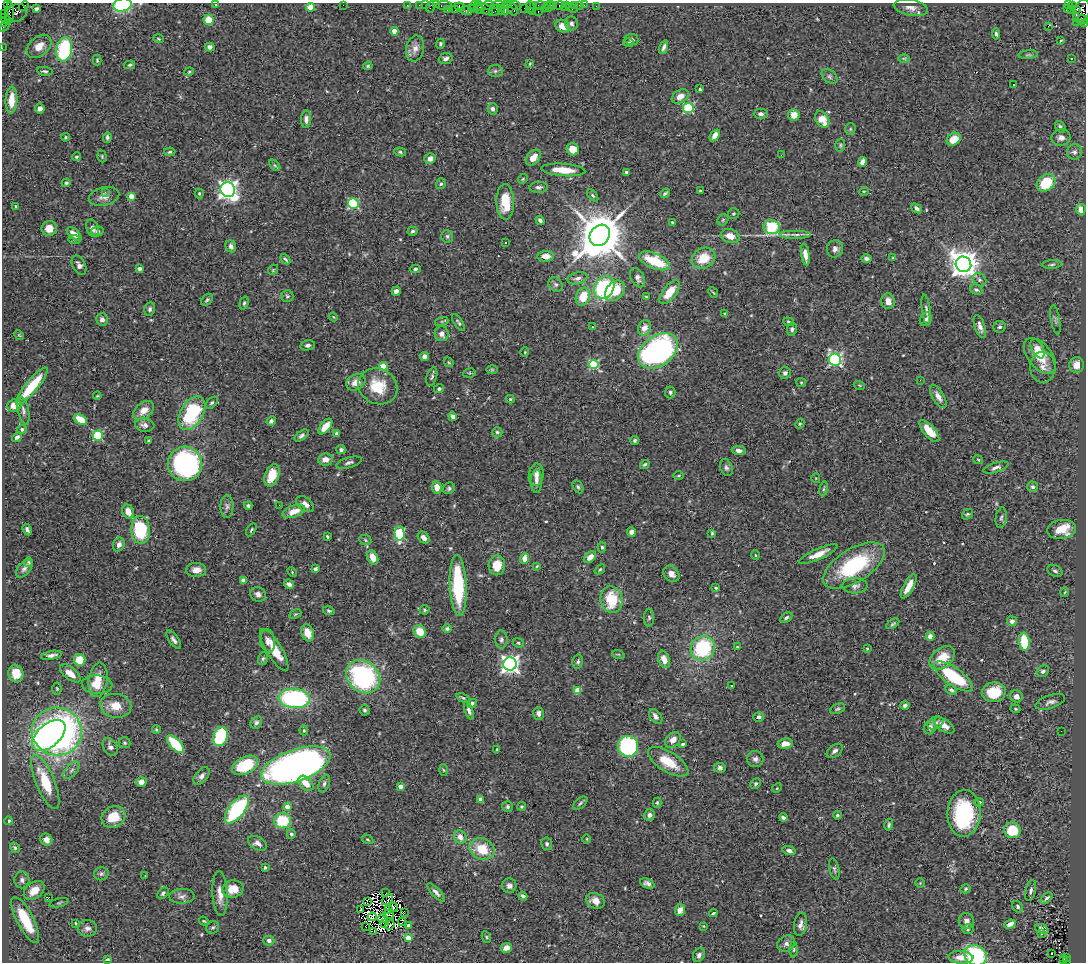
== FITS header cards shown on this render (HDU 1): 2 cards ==
NAXIS1  =                 1084
NAXIS2  =                  960

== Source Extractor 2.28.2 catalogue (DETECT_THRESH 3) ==
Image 1084 x 960 px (HDU 1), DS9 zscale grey, 1 PNG px = 1 image px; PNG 1088 x 964 px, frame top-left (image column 1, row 960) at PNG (2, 3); each listed source drawn as its Kron ellipse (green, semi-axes under 4 px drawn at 4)
Background 0.77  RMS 0.043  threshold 0.128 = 3 sigma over >= 5 px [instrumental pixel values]
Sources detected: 532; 5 with non-positive FLUX_AUTO (blend fragments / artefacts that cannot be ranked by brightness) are neither listed nor drawn; of the other 527, the 500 brightest by FLUX_AUTO listed and drawn (27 fainter detections omitted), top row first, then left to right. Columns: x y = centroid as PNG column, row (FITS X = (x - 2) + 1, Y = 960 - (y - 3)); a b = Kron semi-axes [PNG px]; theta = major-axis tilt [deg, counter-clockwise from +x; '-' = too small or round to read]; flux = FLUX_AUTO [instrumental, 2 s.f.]
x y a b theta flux
7 3 2 2 - 8.3
122 5 9 6 10 240
216 5 4 3 - 2.6
343 5 2 2 - 49
407 5 3 2 - 26
419 5 2 2 - 21
425 5 2 2 - 18
436 5 2 2 - 23
488 5 6 3 6 64
498 5 7 2 3 150
507 5 4 2 - 23
516 5 5 3 - 69
534 5 4 3 - 31
540 5 6 3 0 110
547 5 3 2 - 49
554 5 3 2 - 43
559 5 5 3 - 77
574 5 3 3 - 58
579 5 2 2 - 10
584 5 2 2 - 9
1068 5 3 2 - 190
1072 5 4 3 - 16
24 6 5 2 - 35
444 6 8 3 0 90
474 6 5 2 - 29
479 6 4 3 - 120
550 6 5 3 - 73
565 6 5 3 - 17
596 6 2 2 - 7
311 7 4 4 - 48
430 7 6 2 72 91
460 7 5 4 - 140
530 7 6 3 -90 73
501 8 3 3 - 120
512 8 8 3 -67 150
524 8 2 2 - 41
545 8 3 2 - 53
572 8 6 3 -19 46
911 8 17 8 -11 19
1067 8 2 2 - 11
36 9 4 3 - 5.8
471 9 4 2 - 29
485 9 9 4 -29 180
505 9 6 2 -86 70
1077 9 3 3 - 240
447 10 3 2 - 38
455 10 3 3 - 75
466 10 6 3 -17 67
479 10 4 3 - 140
495 10 7 3 46 63
1071 10 2 2 - 11
501 11 4 3 - 190
1081 11 12 8 70 560
532 12 3 2 - 68
538 12 3 2 - 82
4 13 3 2 - 17
10 13 11 4 86 290
16 13 11 8 22 310
5 19 6 2 -39 97
209 20 5 5 - 59
1083 20 5 3 - 75
3 22 5 4 - 54
1076 22 2 2 - 26
571 23 7 6 - 8.2
1085 24 4 2 - 29
4 26 6 2 41 29
563 26 7 6 - 30
1048 26 2 2 - 4.2
394 31 4 4 - 41
996 34 6 3 -83 6.4
158 39 5 3 - 2.9
632 39 7 5 -8 7.6
1061 41 4 3 - 2.9
629 42 5 4 - 4.6
440 44 5 4 - 4.9
39 46 14 9 40 30
210 47 5 4 - 13
664 47 7 3 72 8.1
2 48 2 2 - 11
415 48 13 9 78 20
64 49 12 8 80 270
1028 55 10 4 5 4.7
446 58 7 5 20 9.6
904 58 6 4 -1 3.7
1071 59 2 2 - 2.4
97 60 5 3 - 3.4
530 64 4 3 - 3
129 65 5 4 - 4.1
368 66 5 4 - 3.5
45 71 8 4 -8 5.5
495 71 7 6 - 7.2
189 72 5 3 - 3.1
830 76 9 6 -40 7
1013 85 3 2 - 3.9
700 89 3 3 - 18
680 96 9 6 31 22
11 100 13 6 87 50
40 108 5 4 - 16
688 108 5 5 - 250
493 109 6 5 - 9.3
761 114 7 5 0 9.9
794 115 6 5 - 35
306 119 8 5 89 12
822 119 9 6 -58 44
1060 127 6 4 -52 7
850 129 6 5 - 4
715 135 7 4 54 18
65 137 4 3 - 3.1
107 137 5 4 - 6
1061 138 9 8 - 14
954 139 7 6 - 50
840 145 7 5 87 4.7
573 149 6 6 - 41
170 152 5 4 - 4.3
400 152 6 4 -12 4.6
1074 152 8 7 - 11
781 155 3 2 - 2.6
102 156 6 4 -72 3.8
77 157 4 4 - 4.6
533 158 9 6 49 31
430 159 6 5 - 17
862 162 5 4 - 17
275 165 7 4 -44 4.2
563 170 22 6 -5 57
626 172 3 3 - 5.6
523 179 5 4 - 3.7
66 183 4 4 - 4.6
1046 183 10 8 40 110
441 184 5 5 - 5.1
539 187 9 5 2 8.4
228 190 8 7 - 1400
700 191 3 2 - 2.8
864 191 5 3 - 2.7
105 192 2 2 - 19
199 193 5 4 - 3.8
665 193 5 3 - 4.5
593 195 7 4 -49 4.6
104 196 15 9 14 21
131 196 4 4 - 33
505 202 18 9 -88 85
353 203 5 5 - 300
16 206 3 2 - 3.2
917 208 6 4 -39 7.8
1081 209 5 4 - 31
734 214 6 5 - 4.2
540 220 5 3 - 7.6
723 220 6 5 - 4.7
672 222 3 3 - 2.6
772 227 8 7 - 300
49 228 7 7 - 26
92 228 9 6 -69 12
97 231 6 5 - 8.3
412 231 5 4 - 5.4
74 234 9 5 -42 23
796 234 16 4 0 11
600 235 11 9 51 15000
447 236 6 6 - 6
730 236 9 7 -19 31
75 239 6 3 -6 3.6
505 242 3 3 - 3.6
231 246 6 5 - 11
835 249 8 8 - 13
805 255 11 4 -81 22
546 256 8 5 1 26
703 258 12 10 27 66
893 258 4 4 - 3.1
285 259 6 3 -46 4.3
866 259 5 4 - 9.1
654 261 16 7 -23 120
963 264 8 7 - 3800
79 265 10 6 -62 12
1052 265 10 3 4 5.5
140 269 4 3 - 7
415 269 5 4 - 4.7
273 270 5 4 - 3.5
578 278 10 6 12 11
637 278 10 6 -66 14
980 280 7 6 - 7.9
556 284 8 6 -49 7.3
604 287 12 9 59 320
976 290 6 5 - 5.7
396 291 5 4 - 12
615 291 12 8 46 71
670 292 14 7 51 47
713 292 6 2 -49 2.9
287 296 6 6 - 5.1
583 297 9 7 68 61
646 297 3 3 - 2.5
207 300 7 4 45 5.2
888 301 8 6 -76 20
244 303 7 4 75 4.9
150 309 7 5 76 7.4
926 310 16 4 -82 9.4
725 314 3 3 - 3.7
333 317 4 3 - 2.5
102 319 6 6 - 11
926 319 7 5 57 6.9
1055 320 15 4 -80 8.7
442 321 7 4 18 4.2
458 322 10 3 -55 5.7
789 322 5 4 - 4.6
592 327 3 2 - 3.6
980 327 12 5 -72 16
1000 327 6 6 - 6.6
644 328 8 6 66 24
792 329 7 5 80 6.5
442 334 7 7 - 17
19 335 5 4 - 2.6
308 345 7 5 10 7.9
1037 348 10 6 -64 20
658 351 22 15 36 840
525 352 4 4 - 2.9
424 356 4 4 - 16
1040 356 21 12 -52 70
835 360 6 6 - 530
449 362 5 3 - 2.9
594 365 5 4 - 210
1077 365 8 7 - 28
383 366 4 4 - 88
1043 367 15 12 -88 23
492 370 6 4 0 3.4
469 373 6 4 11 3.8
785 373 6 5 - 7.8
432 377 9 5 74 6.3
920 380 3 2 - 3.1
356 382 10 7 29 26
801 382 5 4 - 3.4
859 385 5 3 - 2.8
32 386 24 6 50 120
378 386 20 17 -29 87
439 389 5 4 - 6.8
670 392 6 5 - 5.9
97 396 4 3 - 2.5
938 396 13 6 -61 16
510 399 4 4 - 4.4
212 403 7 4 44 5.7
14 405 7 6 - 35
144 410 12 7 39 29
23 411 14 5 -78 11
192 413 18 11 59 230
452 416 5 4 - 9.4
80 420 7 4 -31 51
271 421 5 4 - 8.1
800 424 5 4 - 3.7
145 425 10 6 -7 13
325 427 9 5 51 37
22 429 5 4 - 9.3
929 431 14 6 -49 61
497 432 5 5 - 5.4
337 434 4 4 - 11
98 436 5 5 - 240
302 436 8 4 37 7.4
17 437 5 4 - 8.9
149 440 3 2 - 3.1
635 440 4 4 - 5.4
341 450 5 4 - 5.6
739 450 7 4 -5 11
325 459 7 6 - 21
978 460 5 4 - 3
349 463 13 5 15 8.8
185 464 17 17 - 550
645 464 5 4 - 4.4
996 467 13 5 17 10
726 468 9 6 -71 8.2
272 475 12 7 71 58
536 475 11 7 81 17
679 476 5 3 - 3
816 478 4 4 - 2.7
536 481 11 5 -89 14
437 487 6 5 - 27
578 487 7 4 -61 5.4
1033 487 5 5 - 5.5
449 488 6 5 - 5.7
824 489 7 3 81 4.3
305 504 10 6 -34 17
279 505 3 2 - 2.7
227 506 11 6 89 11
248 506 4 4 - 5.9
294 511 12 6 19 36
128 512 7 5 -65 30
967 514 6 4 39 4.6
1001 518 10 5 82 8
27 529 6 3 -62 7.5
1061 529 14 9 7 68
141 530 14 9 -87 200
251 530 7 3 59 4.2
631 532 5 4 - 13
399 533 7 5 -88 200
712 533 3 3 - 3.3
327 536 3 2 - 3.6
424 537 7 5 -48 17
365 540 6 5 - 4.4
119 545 7 5 68 14
602 547 5 4 - 5.5
818 554 21 5 24 33
755 555 5 3 - 2.6
373 557 7 5 -65 30
590 557 7 5 41 22
524 558 5 4 - 33
29 562 5 4 - 3.7
497 565 10 8 89 50
854 565 35 16 32 240
537 566 4 3 - 2.6
24 568 11 6 48 11
315 569 4 3 - 7.1
600 569 6 3 40 3.5
196 570 10 7 2 23
1055 571 8 5 -26 7.4
292 572 5 3 - 3.1
671 574 9 7 -46 18
243 580 4 3 - 17
289 584 5 4 - 14
458 585 30 8 -87 250
855 586 12 7 1 12
909 586 13 5 61 28
716 588 3 3 - 4.6
1065 592 5 3 - 2.6
258 594 8 7 - 13
611 600 13 11 -81 69
424 610 5 4 - 4.7
329 611 6 4 -19 4.7
295 614 6 4 25 3.5
649 618 8 5 86 6.5
786 618 6 4 34 6.3
1012 621 5 5 - 14
893 624 7 3 32 4.8
447 629 5 4 - 4.6
420 631 7 5 -49 54
308 633 9 6 -70 33
930 636 4 4 - 15
501 639 9 6 89 8.2
174 640 11 4 -56 9.7
268 641 12 7 -81 17
1024 642 9 5 -85 86
518 643 6 4 -23 4.6
737 647 3 3 - 3.4
703 648 13 11 53 230
867 648 3 2 - 2.4
274 650 24 7 -59 61
618 654 6 4 -18 3.8
51 655 10 4 10 11
263 658 6 5 - 5.5
942 658 14 9 41 62
664 659 9 5 -71 21
80 660 6 5 - 68
578 662 7 5 77 6.2
510 664 6 6 - 1300
1043 671 6 5 - 8.1
70 673 12 6 -39 29
16 674 9 7 -73 46
363 677 18 15 -42 440
953 677 23 8 -35 180
98 680 17 9 82 43
97 684 15 9 -4 32
731 685 3 2 - 3.2
57 689 6 4 -87 3.8
578 690 4 4 - 60
951 690 6 4 -28 6.4
994 692 12 10 9 95
1016 696 6 6 - 15
294 698 16 9 -4 400
463 698 7 4 -22 4.7
1050 702 15 6 19 13
472 703 5 4 - 6.2
905 705 4 4 - 8.7
116 706 16 12 -11 44
838 709 8 4 22 5.2
1015 709 5 4 - 2.7
364 710 5 5 - 5.5
469 710 9 4 -73 10
538 713 6 5 - 13
656 716 8 5 -53 13
759 717 5 5 - 12
256 723 6 5 - 6.8
935 723 8 6 28 10
944 725 11 6 -33 24
930 727 7 5 69 13
156 730 4 4 - 4.2
304 730 5 4 - 3.3
57 731 25 24 - 1300
1061 731 2 2 - 2.4
49 735 19 11 41 660
220 736 10 7 73 250
673 740 9 6 46 24
124 743 6 5 - 5
175 744 11 5 -47 130
683 744 3 3 - 5.6
785 744 7 5 11 26
628 746 10 10 - 350
110 747 9 7 -58 13
497 750 4 3 - 3.6
835 751 9 5 38 10
755 759 8 8 - 11
668 762 23 10 -32 76
245 765 14 8 27 140
296 766 36 15 19 2100
720 768 6 5 - 8
71 770 10 5 49 9.7
443 770 5 3 - 3.1
202 776 10 6 49 12
45 782 29 9 -68 110
141 782 5 5 - 20
306 783 9 6 -47 32
324 784 9 5 70 8.1
756 784 6 4 45 5
400 786 4 4 - 18
777 788 5 4 - 2.8
481 799 4 4 - 36
979 802 4 3 - 8.6
580 803 8 4 39 5.6
657 803 5 4 - 3.9
522 806 4 4 - 3.2
287 807 4 3 - 28
508 807 5 5 - 6.5
237 809 17 7 52 290
964 813 23 16 87 280
649 815 6 5 - 10
837 815 4 4 - 4.4
113 817 12 10 27 69
783 818 4 3 - 6.7
9 821 4 4 - 4.5
282 821 8 7 - 120
889 825 6 4 77 5.3
1012 830 8 8 - 86
291 834 5 4 - 8.2
460 837 7 6 - 20
367 839 6 4 -30 3.9
587 839 4 3 - 2.4
46 840 6 5 - 18
257 843 10 6 -27 14
547 844 6 5 - 6.9
15 848 5 4 - 5.3
482 849 13 10 -23 76
789 850 7 4 -16 8.7
265 867 3 3 - 5.8
834 869 11 5 -77 6.3
101 874 7 6 - 7.1
145 876 3 2 - 4
22 880 8 7 - 10
647 883 7 4 -25 9.7
920 883 4 4 - 3.2
509 886 7 7 - 12
233 889 11 8 13 46
965 889 5 4 - 3.9
1031 890 11 5 76 9
34 891 12 8 38 41
436 892 11 4 -48 11
163 893 6 4 46 6.8
220 893 22 7 -87 34
386 893 3 2 - 3.7
182 896 12 7 2 13
523 896 4 4 - 7.7
48 898 3 2 - 25
1047 898 7 3 40 6.4
388 899 6 2 42 4.4
367 901 3 2 - 4.5
595 901 10 7 -26 22
59 903 10 3 15 4.2
393 907 5 2 - 3.8
1018 907 6 5 - 5.4
389 909 4 2 - 2.7
360 910 2 2 - 2.5
680 910 6 5 - 21
404 912 3 2 - 3.5
713 913 4 3 - 5.8
388 915 6 2 -12 2.5
372 917 4 3 - 6.6
382 918 5 2 - 3.2
25 920 25 8 -63 110
204 921 5 3 - 2.9
966 921 8 7 - 14
402 922 4 2 - 5
75 923 4 3 - 2.8
385 924 2 2 - 3.5
800 924 11 6 80 15
1010 924 6 4 24 14
390 925 5 2 - 3.6
409 925 4 3 - 15
365 926 3 2 - 13
703 926 4 4 - 2.5
213 927 7 6 - 5.1
87 928 9 8 - 13
968 929 5 5 - 4.7
1042 929 7 4 -23 10
373 931 4 2 - 3.7
1042 934 3 3 - 39
486 937 6 4 -63 4
408 938 4 4 - 30
269 941 5 5 - 10
786 944 9 7 33 12
506 948 5 4 - 22
794 950 8 4 89 4.5
1052 954 2 2 - 3
699 955 7 5 54 9.3
976 955 11 9 -31 280
961 957 12 6 -3 27
1066 957 3 2 - 140
107 959 4 3 - 4.3
1063 960 4 3 - 3
1066 961 3 3 - 47
At the frame edge (FLAGS 8, measured only in part): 9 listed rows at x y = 7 3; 122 5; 1083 20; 3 22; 1085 24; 4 26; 2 48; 976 955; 1066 961
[27 fainter detections neither listed nor drawn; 5 non-positive-flux detections neither listed nor drawn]